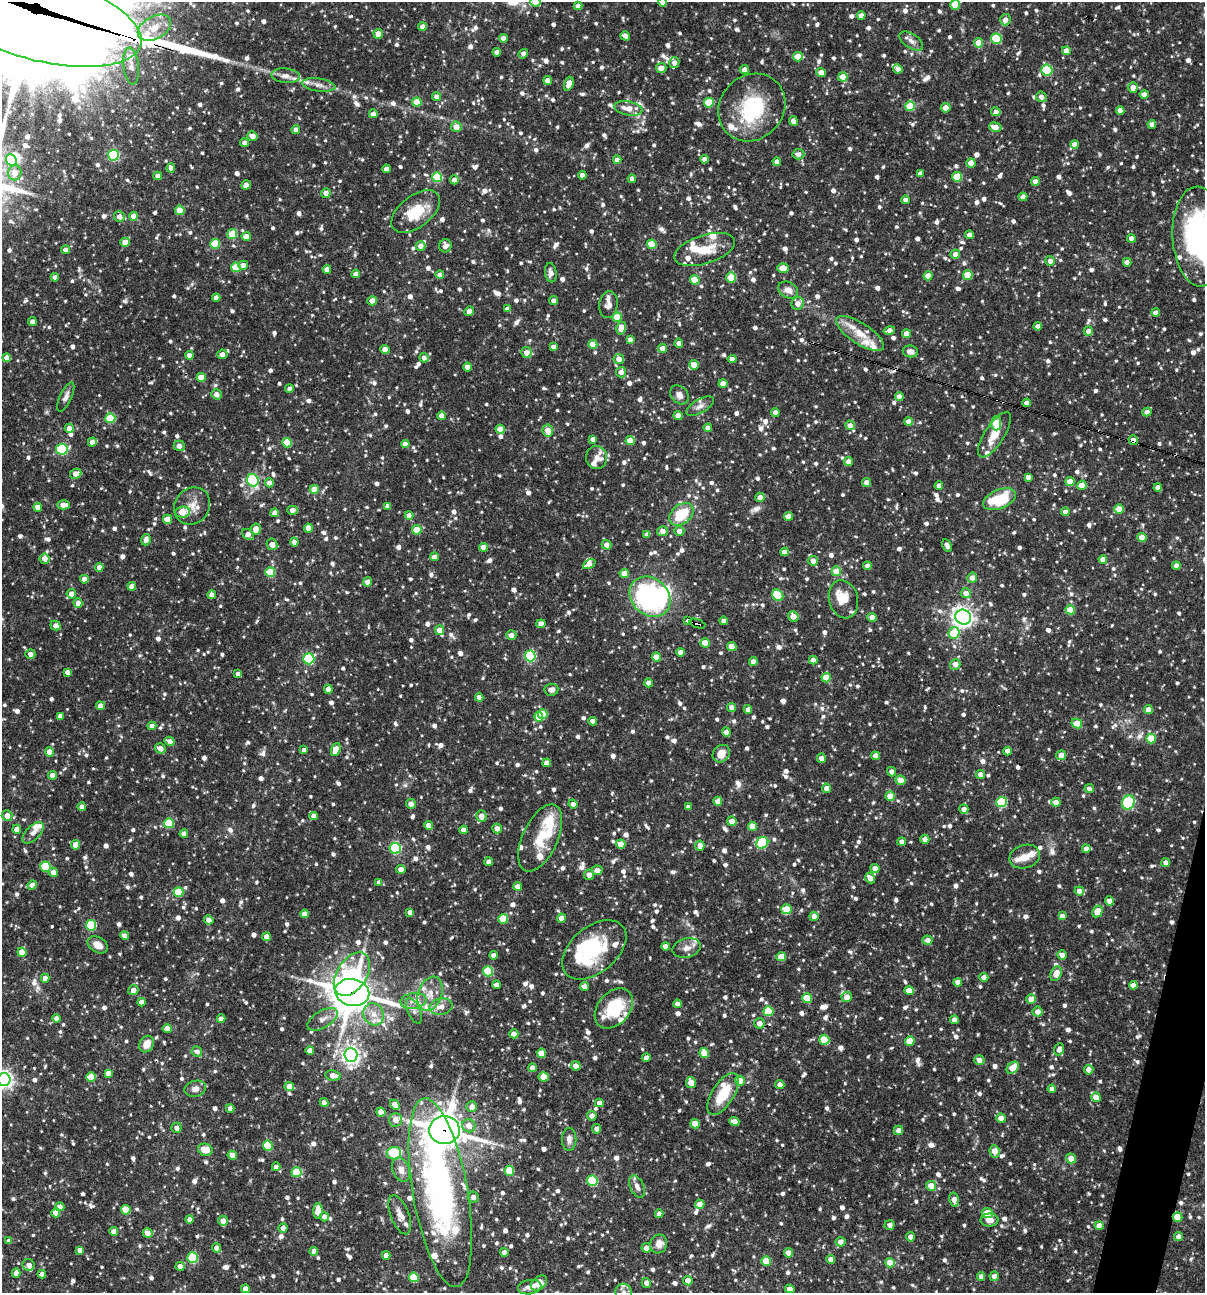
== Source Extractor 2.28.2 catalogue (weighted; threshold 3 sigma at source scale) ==
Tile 6 of 4 x 4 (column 2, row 2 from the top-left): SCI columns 1454-2656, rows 2585-3875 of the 5187 x 5169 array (HDU 1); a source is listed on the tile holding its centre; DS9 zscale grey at full resolution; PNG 1207 x 1295 px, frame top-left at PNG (2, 2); each listed source drawn as its Kron ellipse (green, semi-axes under 4 px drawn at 4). Shown black and unused: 2% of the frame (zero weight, under 3 of 4 exposures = <1% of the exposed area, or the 3 px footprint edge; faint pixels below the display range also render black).
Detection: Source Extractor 2.28.2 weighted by HDU 2 'WHT'; one run over the whole footprint, this tile lists its part. Background 0.0812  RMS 0.0038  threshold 0.0171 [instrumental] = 3 sigma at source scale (4.5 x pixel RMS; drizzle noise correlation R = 1.50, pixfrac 1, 0.05/0.05 arcsec/px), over >= 5 px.
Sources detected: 1533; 1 too faint to see at this stretch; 5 inside a brighter object's white glare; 5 cosmic-ray / hot-pixel residue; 1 long thin detection or spike segment (spike, bleed or trail) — neither listed nor drawn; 55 inside a brighter listed object's ellipse — not listed separately; of the other 1466, all 500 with FLUX_AUTO >= 1.95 (the completeness limit of this list) listed and drawn (966 fainter detections not listed), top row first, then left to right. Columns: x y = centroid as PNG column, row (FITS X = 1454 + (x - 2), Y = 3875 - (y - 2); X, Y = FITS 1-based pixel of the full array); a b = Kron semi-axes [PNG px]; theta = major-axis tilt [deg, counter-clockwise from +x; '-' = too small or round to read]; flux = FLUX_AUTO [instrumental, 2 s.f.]
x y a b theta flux
535 2 5 5 - 3.6
663 2 4 4 - 2.7
955 5 5 4 - 9.7
578 6 4 4 - 2.5
861 15 4 4 - 2.6
36 17 108 43 -15 13000
1005 20 6 5 - 2.2
422 27 4 4 - 3.2
154 28 18 11 29 6.2
378 34 5 4 - 3.3
625 36 5 4 - 2.1
503 38 4 4 - 2.4
996 39 5 5 - 20
911 41 13 7 -34 2.2
979 43 4 4 - 5.7
1066 51 4 4 - 3.3
497 52 4 4 - 2.4
523 54 5 4 - 2.1
798 57 5 4 - 8.2
674 63 5 5 - 2.1
131 66 18 8 -84 3.1
661 68 5 5 - 3.1
898 69 4 4 - 2.4
745 70 4 4 - 3.1
1047 70 5 5 - 25
821 73 4 4 - 3.1
286 76 14 7 -5 2.7
843 77 5 4 - 5.6
548 80 4 4 - 2.8
569 84 7 4 72 3.8
319 85 17 6 -8 2.5
1133 88 5 4 - 3.4
1144 94 4 4 - 3.1
437 97 4 4 - 3.2
1041 97 5 5 - 2.2
417 102 5 4 - 8.8
709 103 5 5 - 13
910 106 5 5 - 12
752 107 36 31 47 28
628 108 14 7 -10 4.2
946 108 5 5 - 3.2
1120 110 4 4 - 2.6
996 112 5 4 - 2.7
373 114 4 4 - 2.7
793 121 5 4 - 3
1152 124 4 4 - 2.4
456 127 5 5 - 3.8
995 127 6 4 -11 3
296 130 4 4 - 2.6
252 136 5 5 - 2.9
244 143 4 4 - 2.1
1075 144 4 4 - 3.4
798 154 6 5 - 2.4
113 155 5 5 - 45
705 159 4 4 - 2.6
11 160 6 5 - 18
617 160 4 4 - 2.3
777 162 4 4 - 2.6
971 163 5 4 - 3
171 168 4 4 - 2.1
386 169 4 4 - 2.6
15 173 7 6 - 4.1
920 173 4 4 - 1.9
582 175 4 4 - 2.7
158 176 4 4 - 2.9
437 177 5 5 - 18
957 177 5 4 - 11
632 179 4 4 - 2.6
454 180 4 4 - 3.1
1035 182 4 4 - 2.6
246 185 5 4 - 2.7
326 193 5 4 - 2.7
1023 197 4 4 - 2.9
906 200 4 4 - 2.4
180 210 5 4 - 8.1
416 211 28 15 38 13
134 216 4 4 - 4.2
119 217 5 5 - 2.8
232 234 5 5 - 12
969 235 4 4 - 2.7
246 237 4 4 - 5
1199 237 50 26 -87 81
1131 238 4 4 - 2.3
125 242 5 4 - 5.7
215 244 5 5 - 14
652 244 5 4 - 13
420 246 5 4 - 2.5
445 246 6 6 - 2.3
704 249 31 14 17 8.7
66 250 4 4 - 2.2
955 254 5 4 - 2.7
1050 261 5 4 - 2.6
1127 262 4 4 - 2.6
243 265 5 4 - 2.5
236 267 5 5 - 12
783 268 5 4 - 6.3
327 269 4 4 - 3
551 273 10 6 -82 2
356 274 4 4 - 2.6
440 275 4 4 - 2.3
968 275 5 4 - 8.9
928 276 4 4 - 5
55 277 4 4 - 2.2
731 277 5 5 - 11
695 280 5 4 - 10
788 290 10 7 -30 3.1
216 298 4 4 - 2.4
372 301 5 4 - 3.3
553 301 4 4 - 2.4
608 304 13 9 83 2
798 304 6 6 - 3
508 309 4 4 - 2.5
469 311 5 4 - 3
1156 313 4 4 - 2.8
617 317 5 4 - 10
32 321 4 4 - 2.1
1038 326 4 4 - 2.6
621 328 6 4 76 5.3
889 330 6 4 14 2.7
1088 331 4 4 - 2.1
860 334 28 10 -33 7
906 334 4 4 - 4
630 340 4 4 - 2.2
679 343 5 4 - 2.8
593 344 4 4 - 6.2
553 347 4 4 - 2.1
385 349 5 4 - 4.6
663 349 5 4 - 3.8
910 351 8 6 -8 2.6
526 352 5 5 - 3.2
222 354 5 5 - 2.5
189 355 4 4 - 2.5
7 358 4 4 - 3.1
424 358 5 4 - 2.1
619 359 5 5 - 3.1
732 359 4 4 - 2.8
694 365 5 5 - 5
468 367 4 4 - 3.1
621 372 5 5 - 2.3
201 377 4 4 - 6.5
723 384 4 4 - 3.2
289 389 4 4 - 2.1
217 394 5 5 - 2.8
679 395 10 8 -49 2.5
66 397 16 6 65 2
899 397 4 4 - 2.5
1027 403 4 4 - 2.6
700 406 15 7 30 2
1147 412 4 4 - 2.4
775 413 4 4 - 2.3
442 416 4 4 - 4.4
678 416 4 4 - 3.8
110 418 5 5 - 17
908 421 4 4 - 4.2
996 423 7 5 90 14
850 425 5 5 - 2.5
69 428 4 4 - 3.3
708 428 4 4 - 3.2
500 429 4 4 - 6
548 430 6 5 - 4
994 435 26 9 57 6.7
593 439 4 4 - 2.4
1133 440 5 4 - 2.7
630 441 4 4 - 8.3
92 442 4 4 - 3
287 443 5 4 - 11
405 444 4 4 - 3.1
179 446 5 5 - 2
62 449 6 5 - 35
597 457 11 10 - 2.9
848 461 4 4 - 2.6
76 474 6 4 27 3.5
1028 477 4 4 - 2.5
253 480 6 5 - 35
1070 481 4 4 - 5.7
269 483 4 4 - 2.5
867 483 4 4 - 2.8
1082 485 4 4 - 5
939 486 4 4 - 2.8
1158 487 4 4 - 2.5
314 489 4 4 - 6.4
760 497 4 4 - 2.8
1000 499 17 9 23 15
63 505 6 4 0 3.4
192 506 19 17 53 5.6
388 506 4 4 - 2.3
38 507 4 4 - 4.1
1119 509 4 4 - 7.9
292 510 5 4 - 2.4
183 512 7 5 5 7
1065 512 4 4 - 2.9
275 513 4 4 - 2.6
681 514 13 9 40 13
409 515 4 4 - 3.1
788 516 4 4 - 3.2
167 519 4 4 - 4.5
308 528 4 4 - 4.2
256 529 6 5 - 3.8
417 530 5 5 - 10
662 531 5 5 - 2.6
679 531 5 5 - 2.6
248 534 6 5 - 2.4
647 535 4 4 - 2.5
1142 537 4 4 - 6.2
146 540 6 4 73 2
294 542 4 4 - 2.4
272 544 6 5 - 3.2
606 545 5 4 - 2.6
947 545 7 4 -63 2.1
483 547 4 4 - 3.6
784 552 4 4 - 2.7
434 557 4 4 - 2.9
45 559 5 5 - 2.8
1103 559 4 4 - 2.9
813 561 5 4 - 2.5
589 564 7 4 27 2.7
867 566 4 4 - 2.1
1176 566 4 4 - 2.7
99 567 4 4 - 2.6
836 571 5 4 - 7.9
270 572 5 5 - 14
624 573 5 4 - 3.8
972 578 5 5 - 2.8
84 579 4 4 - 3.5
368 582 4 4 - 3.1
132 586 4 4 - 2.8
966 593 5 5 - 2.9
71 594 4 4 - 2.5
212 595 4 4 - 2.5
778 595 6 5 - 17
650 597 22 18 -43 64
843 599 19 14 -76 7.7
78 603 5 4 - 3.1
1070 610 5 4 - 9.5
793 616 5 5 - 2.9
872 617 5 4 - 2.8
963 617 8 7 - 190
688 621 4 3 - 2
724 621 4 4 - 2.3
541 624 4 4 - 3.2
697 624 8 3 -20 4.9
55 626 5 4 - 1.9
439 630 4 4 - 4.4
954 633 6 5 - 11
511 635 5 5 - 2.9
705 643 5 4 - 6.4
732 647 4 4 - 5.1
681 652 4 4 - 2.8
30 654 5 4 - 2.6
530 656 5 5 - 39
656 657 5 4 - 6.6
309 659 5 5 - 31
813 660 4 4 - 3.1
753 661 4 4 - 2.8
955 664 5 5 - 4.2
67 672 4 4 - 2
238 674 4 4 - 2
826 678 5 4 - 8.1
649 683 4 4 - 2.2
328 689 4 4 - 2.4
551 690 7 6 - 2
479 697 4 4 - 2.5
100 706 4 4 - 2.7
732 707 5 4 - 2.6
1148 709 4 4 - 3
748 710 4 4 - 2.7
543 714 5 5 - 11
60 716 4 4 - 2.6
539 717 5 4 - 5.2
593 721 4 4 - 2.6
1077 723 5 4 - 7.5
152 726 4 4 - 3
726 732 5 4 - 2.7
1151 739 5 5 - 13
170 741 5 4 - 2.4
160 748 5 5 - 2.8
336 749 7 4 71 5.9
304 750 4 4 - 2
1008 751 4 4 - 2.7
49 752 4 4 - 5.9
721 754 9 8 - 5.5
1061 755 5 4 - 3.7
876 756 4 4 - 2.6
821 758 5 4 - 2
547 763 4 4 - 3.3
892 772 5 4 - 2
981 774 5 4 - 2.5
52 775 4 4 - 4.2
901 780 5 5 - 5.1
826 788 5 4 - 2.4
1089 789 5 4 - 2
890 796 5 4 - 6.4
718 801 4 4 - 4
1001 802 5 5 - 23
1056 802 4 4 - 2.8
1128 802 7 6 - 33
411 804 5 5 - 2.6
573 804 4 4 - 2
82 807 4 4 - 2.6
688 807 4 4 - 2.2
964 809 5 4 - 2.8
7 816 5 5 - 3.2
314 816 4 4 - 2.6
481 816 5 5 - 3.6
732 821 5 4 - 3.2
169 823 5 5 - 19
428 825 4 4 - 3
752 826 4 4 - 6.5
497 828 5 5 - 2.7
17 829 4 4 - 2.8
464 830 4 4 - 2.6
33 833 13 7 45 2.1
184 834 4 4 - 2.9
540 838 36 17 65 12
925 839 4 4 - 2.5
902 842 4 4 - 2.3
762 843 6 5 - 23
621 844 4 4 - 7.3
76 845 5 4 - 5.2
700 845 5 5 - 3.1
395 848 5 5 - 33
1086 849 4 4 - 2
1025 857 15 11 16 3.9
489 862 4 4 - 2.2
1166 863 4 4 - 2.2
46 867 5 5 - 18
875 868 4 4 - 2.7
401 869 4 4 - 3.1
597 870 5 5 - 2.9
53 872 4 4 - 2.5
589 875 5 5 - 2.4
870 878 6 4 -47 3
379 882 4 4 - 2.3
32 885 5 4 - 3
518 886 4 4 - 2.8
1079 891 5 4 - 2.5
179 892 5 5 - 13
1110 901 4 4 - 3.3
787 909 5 5 - 8
1097 911 6 5 - 5.9
410 912 4 4 - 2.2
304 914 4 4 - 3.5
814 916 5 4 - 2.4
1062 916 4 4 - 2.4
562 918 4 4 - 4
503 919 5 5 - 11
209 920 5 4 - 2.3
91 925 5 5 - 25
125 936 4 4 - 2.5
266 937 4 4 - 2.9
928 940 5 4 - 2.4
98 945 11 7 -32 3.6
665 946 4 4 - 2.4
687 948 14 9 14 2.7
594 950 37 23 40 23
22 952 4 4 - 7.1
493 955 4 4 - 2.2
1062 955 5 4 - 2.8
781 957 4 4 - 6
488 971 5 5 - 21
352 974 24 15 57 33
1056 974 7 5 68 4.5
984 977 4 4 - 2.6
45 978 4 4 - 2.6
958 982 4 4 - 2.9
496 985 4 4 - 2
1133 985 4 4 - 2.6
585 987 4 4 - 2.7
133 990 5 5 - 2.3
909 991 4 4 - 5.6
352 992 17 13 -11 780
430 994 17 12 69 5.7
847 997 5 5 - 3
807 998 5 5 - 11
1031 999 5 5 - 5
413 1001 13 8 8 3.1
141 1002 4 4 - 2.3
677 1004 4 4 - 2.4
441 1007 11 8 10 3.2
614 1008 22 16 49 17
414 1011 14 6 -66 2
768 1011 5 5 - 16
1037 1012 5 5 - 2.9
374 1014 11 10 - 4.3
57 1018 4 4 - 3
221 1019 4 4 - 2.5
322 1019 17 8 31 3
954 1020 4 4 - 2.2
760 1023 5 5 - 2.5
167 1029 4 4 - 4.9
514 1034 4 4 - 2.7
824 1040 5 5 - 15
910 1041 5 4 - 7.7
147 1044 9 7 60 4.3
1059 1049 6 4 69 2.1
310 1050 4 4 - 2.7
197 1052 5 5 - 2
541 1053 5 4 - 7
704 1053 5 4 - 7.7
351 1055 7 6 - 180
646 1058 4 4 - 2.8
979 1060 5 5 - 2.3
576 1066 5 4 - 2.6
532 1068 4 4 - 3
1013 1068 7 5 42 7.8
1089 1070 5 5 - 2.6
108 1073 4 4 - 2.4
333 1075 8 5 -8 3.5
91 1077 5 4 - 9.5
544 1077 5 4 - 5.7
4 1079 6 6 - 150
740 1081 5 5 - 5
691 1083 5 5 - 4.2
780 1084 5 4 - 2.6
289 1087 5 4 - 3.3
195 1089 11 8 15 2.3
1052 1089 4 4 - 2.3
723 1094 24 11 58 11
1096 1097 5 4 - 3.8
324 1102 4 4 - 2.1
599 1103 4 4 - 2.3
395 1105 6 4 -44 4.7
472 1107 5 5 - 3
230 1108 4 4 - 2.1
381 1112 4 4 - 4.1
592 1116 5 4 - 2.1
1001 1118 5 4 - 3.9
396 1120 6 6 - 3
734 1121 5 4 - 3.1
695 1124 5 4 - 6.3
469 1126 7 6 - 3.5
176 1128 5 5 - 2.1
597 1129 4 4 - 2.1
444 1130 15 14 - 710
898 1130 5 4 - 2.8
569 1139 11 7 90 2.2
268 1146 5 5 - 16
205 1150 7 6 - 5.1
995 1151 6 5 - 3.9
394 1153 7 6 - 15
232 1155 5 4 - 4.5
1071 1158 5 4 - 3.3
276 1167 4 4 - 2.1
401 1170 12 8 -68 3.1
509 1171 5 5 - 12
296 1172 5 5 - 16
592 1181 5 5 - 25
931 1186 5 4 - 5.3
637 1187 12 7 -65 2.4
440 1193 96 27 -80 130
473 1197 5 5 - 2
954 1200 7 4 -77 3.2
700 1204 5 4 - 3.1
60 1207 4 4 - 2.8
126 1210 5 4 - 7.6
318 1211 8 4 89 7.2
56 1213 4 4 - 5.4
987 1213 5 5 - 10
659 1214 4 4 - 2.6
400 1215 20 9 -69 3.6
324 1217 4 4 - 2.4
1177 1217 5 4 - 6.6
190 1219 4 4 - 2.5
989 1220 9 6 0 2.6
223 1221 5 4 - 3.2
889 1225 5 5 - 2
1099 1225 4 4 - 3.3
283 1228 4 4 - 2.1
114 1232 4 4 - 3.6
148 1233 5 5 - 3.1
911 1237 4 4 - 2.6
1179 1237 4 4 - 2.5
9 1241 4 4 - 2.3
841 1242 5 5 - 2.6
659 1244 9 8 - 3.2
217 1248 4 4 - 2.4
646 1248 5 4 - 2.9
80 1250 4 4 - 2.1
314 1251 4 4 - 2.2
504 1252 4 4 - 2.4
789 1253 5 4 - 2.6
386 1255 4 4 - 2.7
192 1258 5 5 - 23
831 1259 4 4 - 2.6
766 1261 5 4 - 7.1
890 1263 5 4 - 6.6
29 1265 6 5 - 2.3
180 1266 5 4 - 2.8
16 1273 5 4 - 2.2
42 1274 4 4 - 2.7
981 1276 4 4 - 2.1
994 1276 5 4 - 2.6
414 1277 5 5 - 15
688 1281 5 4 - 3.5
539 1283 9 6 39 5.2
646 1283 5 4 - 2.4
530 1287 12 7 9 2.6
245 1289 4 4 - 2.5
790 1289 5 4 - 2.5
623 1292 8 8 - 2
Overlapping masked pixels (flux is a lower limit): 9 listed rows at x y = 36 17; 1133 440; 688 621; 697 624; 352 992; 444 1130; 440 1193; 1177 1217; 42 1274
Isophote crosses this tile's border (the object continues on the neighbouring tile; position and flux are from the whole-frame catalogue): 7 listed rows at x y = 535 2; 663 2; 955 5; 36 17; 1199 237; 4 1079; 623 1292